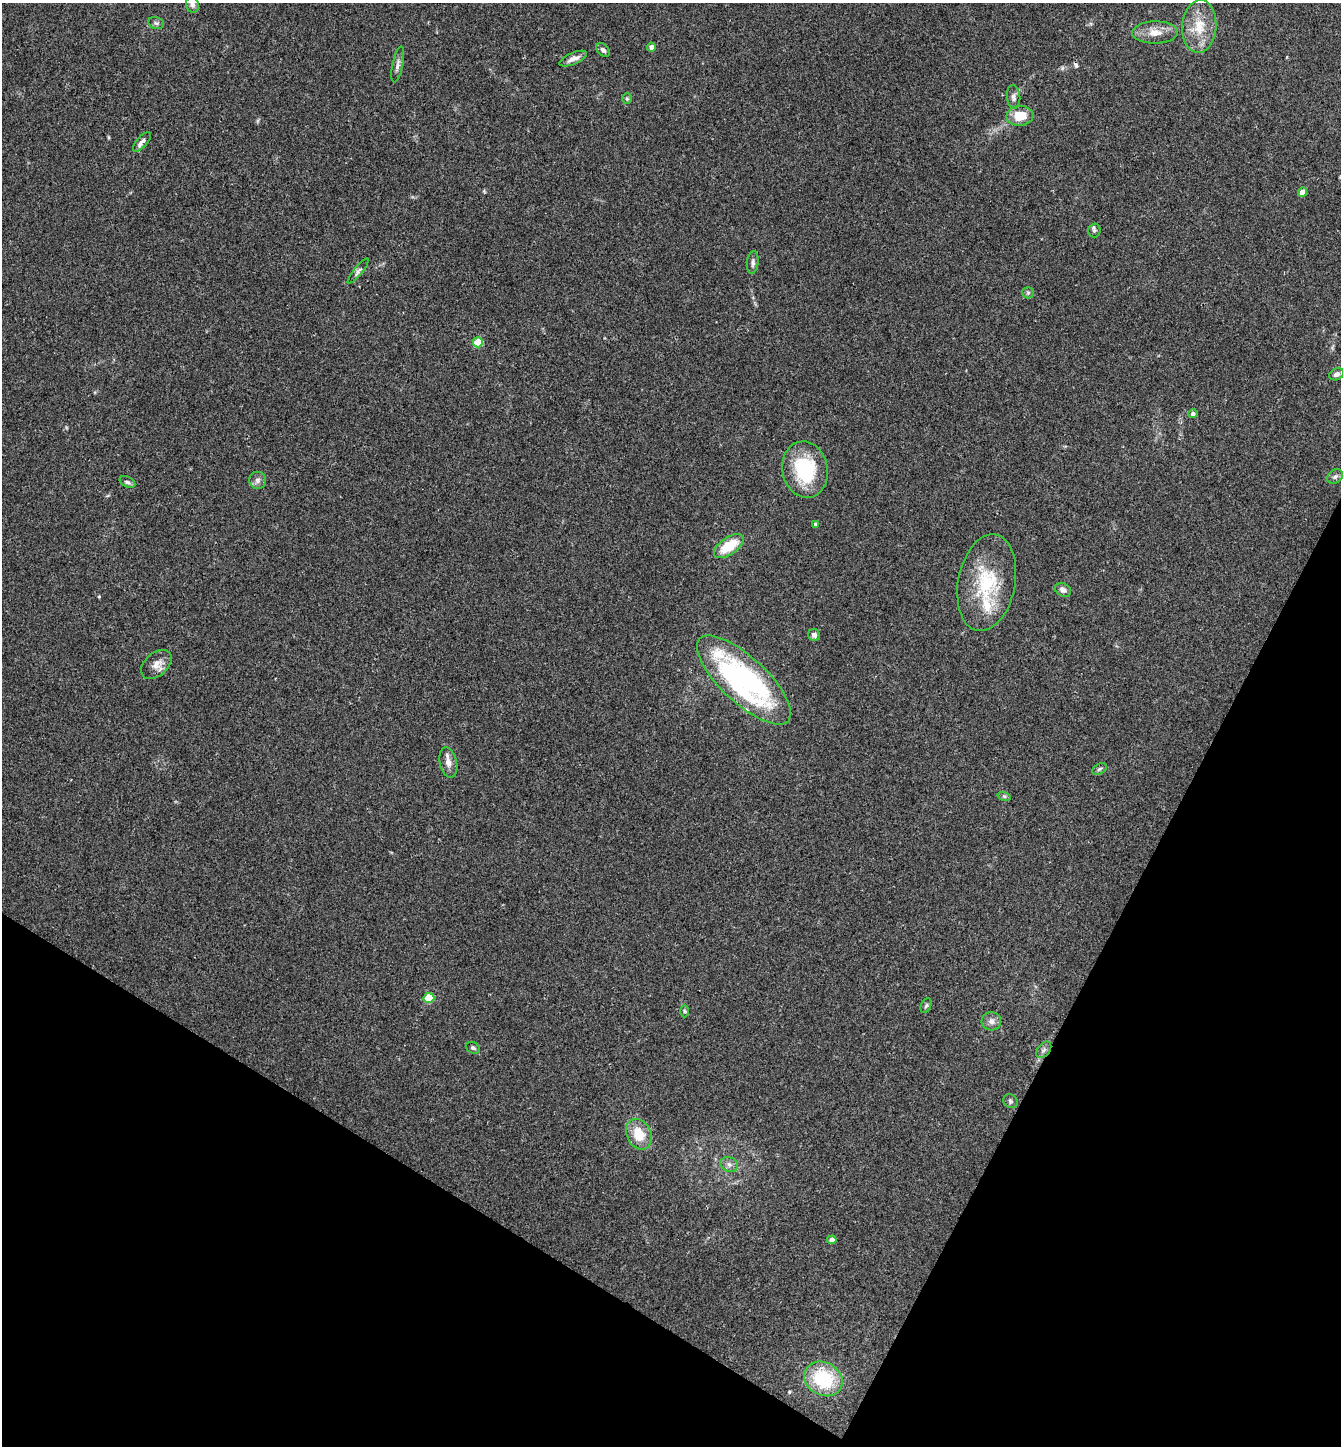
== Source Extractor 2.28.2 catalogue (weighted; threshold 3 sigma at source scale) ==
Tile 15 of 4 x 4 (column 3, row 4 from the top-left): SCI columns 2826-4164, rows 3-1446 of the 5788 x 5779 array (HDU 1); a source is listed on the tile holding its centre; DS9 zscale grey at full resolution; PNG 1343 x 1448 px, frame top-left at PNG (2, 3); each listed source drawn as its Kron ellipse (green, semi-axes under 4 px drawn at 4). Shown black and unused: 24% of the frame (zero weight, under 2 of 3 exposures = <1% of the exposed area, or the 3 px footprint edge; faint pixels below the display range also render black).
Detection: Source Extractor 2.28.2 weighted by HDU 2 'WHT'; one run over the whole footprint, this tile lists its part. Background 0.057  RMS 0.0088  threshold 0.0396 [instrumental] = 3 sigma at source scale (4.5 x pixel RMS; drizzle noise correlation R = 1.50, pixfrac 1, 0.05/0.05 arcsec/px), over >= 5 px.
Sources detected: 47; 1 cosmic-ray / hot-pixel residue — neither listed nor drawn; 1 inside a brighter listed object's ellipse — not listed separately; the other 45 listed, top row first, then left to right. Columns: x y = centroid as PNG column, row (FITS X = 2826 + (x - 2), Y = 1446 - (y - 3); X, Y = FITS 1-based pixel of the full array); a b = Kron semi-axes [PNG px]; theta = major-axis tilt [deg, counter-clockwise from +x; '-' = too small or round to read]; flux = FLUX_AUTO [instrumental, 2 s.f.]
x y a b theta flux
192 5 8 6 -73 2.4
156 23 8 6 -14 2.1
1199 26 26 17 87 23
1155 32 23 11 1 12
652 47 4 4 - 4.3
603 50 8 5 -46 2.7
573 59 15 5 23 4.9
398 64 18 5 79 3.9
1013 97 11 7 -85 3.6
627 99 5 5 - 1.3
1020 116 13 10 6 17
142 142 12 5 48 5.1
1303 192 4 4 - 9.7
1094 230 7 6 - 1.9
753 262 11 6 84 2.9
358 271 15 4 51 2.6
1028 293 6 5 - 1.6
478 342 5 5 - 27
1336 374 8 5 25 3.3
1193 414 5 4 - 2.4
805 470 28 22 -78 57
1335 477 8 6 37 2.6
258 480 8 8 - 3.3
127 482 8 5 -26 1.9
816 524 4 4 - 2.6
729 546 17 8 34 25
987 583 49 28 79 57
1063 590 8 6 -26 4.3
814 635 6 5 - 3.3
156 664 18 11 41 7.8
744 680 60 23 -43 190
448 762 15 8 -77 6.2
1099 769 8 5 28 1.8
1004 796 7 4 -19 1.5
429 998 5 5 - 31
926 1006 8 5 63 1.7
684 1011 6 4 -88 1.1
991 1021 10 9 - 4.6
473 1048 7 5 -27 2.1
1044 1050 9 6 51 2.8
1010 1101 8 6 -40 1.8
639 1134 16 12 -65 18
729 1164 9 7 -23 3.4
832 1240 4 4 - 4
823 1379 20 16 -30 50